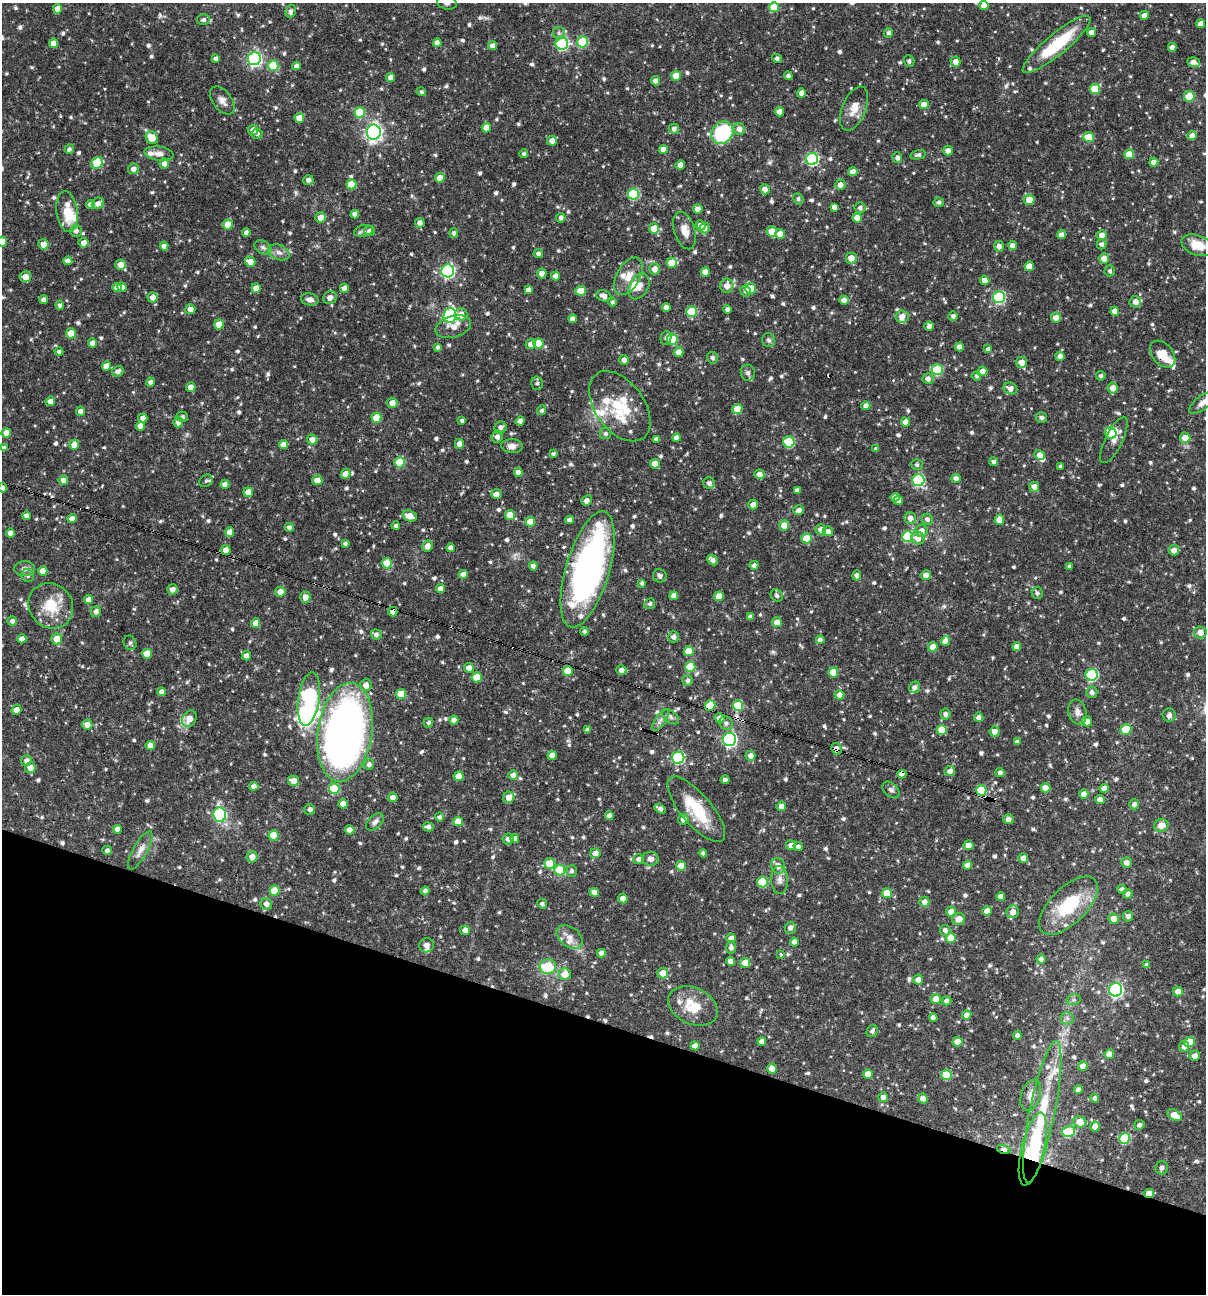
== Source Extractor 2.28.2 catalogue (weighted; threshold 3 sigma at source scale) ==
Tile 15 of 4 x 4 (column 3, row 4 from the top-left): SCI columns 2656-3859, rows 1-1292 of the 5187 x 5168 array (HDU 1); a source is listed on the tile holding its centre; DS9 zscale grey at full resolution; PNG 1208 x 1296 px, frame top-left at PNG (2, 3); each listed source drawn as its Kron ellipse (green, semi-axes under 4 px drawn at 4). Shown black and unused: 21% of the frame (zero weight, under 3 of 4 exposures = <1% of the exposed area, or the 3 px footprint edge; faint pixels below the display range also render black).
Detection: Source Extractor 2.28.2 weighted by HDU 2 'WHT'; one run over the whole footprint, this tile lists its part. Background 0.0707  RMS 0.0036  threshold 0.0161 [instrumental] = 3 sigma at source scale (4.5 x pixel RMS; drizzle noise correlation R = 1.50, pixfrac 1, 0.05/0.05 arcsec/px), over >= 5 px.
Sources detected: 871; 1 inside a brighter object's white glare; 13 cosmic-ray / hot-pixel residue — neither listed nor drawn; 25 inside a brighter listed object's ellipse — not listed separately; of the other 832, all 500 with FLUX_AUTO >= 0.837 (the completeness limit of this list) listed and drawn (332 fainter detections not listed), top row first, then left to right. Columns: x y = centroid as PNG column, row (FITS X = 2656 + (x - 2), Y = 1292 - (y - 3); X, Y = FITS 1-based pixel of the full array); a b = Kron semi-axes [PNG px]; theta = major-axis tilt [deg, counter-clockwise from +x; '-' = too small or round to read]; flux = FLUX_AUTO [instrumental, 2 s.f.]
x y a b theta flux
447 3 10 7 -15 1.6
984 6 4 4 - 3.5
774 7 5 5 - 7.3
58 9 5 4 - 3.3
291 11 6 5 - 1.2
1144 15 4 4 - 2.2
203 20 6 5 - 1.2
1201 24 4 4 - 2.4
1091 32 4 4 - 2.5
559 33 6 6 - 0.97
889 33 5 4 - 1
582 42 5 5 - 18
53 43 4 4 - 2.6
437 43 4 4 - 2.2
562 44 6 6 - 37
1057 44 43 10 39 20
493 46 4 4 - 1.7
1172 47 4 4 - 2
777 58 5 4 - 1.1
216 59 4 4 - 1.4
254 59 6 6 - 72
909 61 6 5 - 0.89
955 62 5 5 - 2.5
1194 62 6 4 -18 2.2
273 66 5 5 - 10
296 66 4 4 - 1.3
676 76 5 5 - 5.6
788 76 4 4 - 1.1
391 78 4 4 - 2.6
655 81 4 4 - 1.4
1095 89 5 5 - 10
421 92 5 4 - 0.86
801 93 4 4 - 1.9
1189 96 5 5 - 12
222 100 16 9 -52 2.4
924 105 5 4 - 3.3
854 108 23 12 67 4.6
360 112 5 5 - 13
780 112 4 4 - 2.4
299 118 5 4 - 4.8
486 128 5 4 - 3.7
674 129 5 5 - 1.6
739 129 6 5 - 1.9
253 130 5 5 - 2.5
374 132 7 7 - 130
722 133 12 10 48 26
257 134 5 5 - 0.99
1192 135 4 4 - 2.2
1088 137 5 5 - 8
152 138 6 6 - 5.1
552 141 5 5 - 2.2
69 149 5 4 - 1.1
663 149 4 4 - 3.1
948 151 5 5 - 1.8
159 154 15 7 -8 2.2
524 154 4 4 - 0.93
1129 154 5 5 - 7.2
918 155 8 4 13 0.87
897 157 5 5 - 1.3
812 159 6 6 - 44
1154 162 4 4 - 2.4
97 163 6 5 - 12
164 164 5 5 - 2.1
680 165 5 4 - 2.1
133 169 5 5 - 1.9
853 172 4 4 - 2.5
440 178 5 4 - 4.2
308 180 5 5 - 1.6
351 184 5 5 - 7.9
840 185 5 5 - 2
765 189 5 4 - 1.9
633 194 5 5 - 24
798 199 6 5 - 0.86
1029 200 5 5 - 4.2
939 202 5 5 - 0.92
98 203 6 5 - 1.8
91 205 4 4 - 2.4
834 207 4 4 - 1.7
860 208 5 5 - 1.3
698 209 4 4 - 2.6
67 212 21 10 -82 8.1
355 214 4 4 - 1.9
320 218 5 5 - 2.5
561 218 5 4 - 1.2
857 218 5 4 - 3.8
420 223 5 4 - 1.8
228 225 5 5 - 8.1
701 225 5 5 - 2.7
654 228 5 5 - 6
705 228 5 5 - 1.5
76 231 6 6 - 1.3
363 231 9 5 12 1.1
370 231 5 5 - 1.5
685 231 19 10 -73 3.9
772 231 5 5 - 5
246 232 4 4 - 1.2
454 233 5 4 - 0.95
780 234 5 5 - 3.1
1062 235 4 4 - 2.8
1102 235 5 4 - 2.5
2 242 5 5 - 5.8
84 243 5 5 - 2.2
43 244 5 5 - 2.6
1102 244 5 5 - 1.1
1013 245 4 4 - 2
1198 245 17 10 -19 6.3
164 246 4 4 - 2.2
999 246 5 5 - 1.5
263 247 9 6 -34 1.2
279 252 11 7 -22 1.9
538 254 4 4 - 1.1
851 258 5 5 - 3.4
1104 259 5 5 - 3.8
68 261 4 4 - 1.9
250 262 5 5 - 3.4
672 263 5 5 - 6.3
121 265 5 5 - 3.4
1029 266 5 4 - 4.5
655 269 6 5 - 2.4
448 271 6 6 - 55
1110 271 5 5 - 0.93
705 272 4 4 - 3.3
542 273 5 4 - 2.5
556 276 4 4 - 2.1
628 276 20 11 61 4.7
25 277 6 5 - 2.7
985 280 5 4 - 2.3
639 286 14 9 61 2.9
727 286 7 6 - 3
122 287 5 4 - 2.5
117 288 4 4 - 2.6
256 288 5 4 - 2.8
344 288 4 4 - 2.3
751 289 5 5 - 5.7
528 290 4 4 - 2
581 291 5 5 - 6.7
745 291 5 5 - 1.1
604 296 8 5 -19 2.1
153 297 5 5 - 2.3
999 297 6 6 - 33
330 298 7 6 - 2.4
44 299 4 4 - 1.5
310 300 9 6 -12 1.8
844 300 4 4 - 2.3
612 302 4 4 - 0.87
1135 302 6 6 - 2.4
60 305 4 4 - 1.1
666 307 4 4 - 2.6
190 309 5 5 - 2.6
728 309 4 4 - 1.5
1115 311 4 4 - 2.3
691 312 5 5 - 13
461 314 6 6 - 3.2
450 315 7 6 - 50
953 316 4 4 - 1.2
902 317 6 6 - 2.4
1056 318 5 5 - 2.4
573 319 4 4 - 2.3
219 324 5 5 - 5.5
929 326 4 4 - 1.4
453 327 18 10 16 4.2
71 334 5 5 - 7
666 338 7 5 75 1
672 339 6 5 - 8.5
769 340 7 6 - 0.85
92 343 4 4 - 2.2
538 343 5 5 - 8
531 344 5 5 - 2.5
437 347 4 3 - 0.87
959 347 4 4 - 2.2
988 349 4 4 - 1.6
59 352 4 4 - 0.88
679 352 5 4 - 3.1
1162 354 15 10 -49 6.2
1060 356 5 4 - 1.8
712 358 6 5 - 1.1
624 360 5 5 - 1.3
1021 362 6 5 - 2.9
106 366 5 4 - 3.2
937 370 5 5 - 19
118 371 6 5 - 1.5
982 371 5 5 - 2.6
748 373 8 7 - 1.1
977 376 5 4 - 1
1101 376 4 4 - 0.96
928 379 5 5 - 1.6
150 382 4 4 - 1.3
537 383 7 5 -77 0.84
191 387 5 4 - 2.7
1010 388 7 5 -23 2.2
1113 388 5 5 - 3
50 401 5 4 - 2.2
1203 402 16 6 38 2.2
392 403 5 5 - 2.7
620 406 40 24 -54 17
866 406 4 4 - 1.9
737 409 5 5 - 6.4
542 410 5 4 - 0.91
80 411 4 4 - 1.6
182 417 6 5 - 0.89
143 418 4 4 - 1.6
376 418 5 5 - 7.4
1041 418 5 5 - 1
462 421 4 3 - 0.94
520 421 5 4 - 1.5
178 422 5 5 - 1.8
905 422 4 4 - 2.4
140 426 4 4 - 2.5
500 428 6 6 - 1.6
6 433 5 4 - 2.8
1111 433 6 5 - 8.6
606 434 6 5 - 0.88
497 437 6 5 - 1.8
676 438 4 4 - 2.2
1185 438 5 5 - 3.8
657 439 4 4 - 1.3
312 440 5 5 - 2.2
1114 440 25 8 64 3.2
789 442 5 5 - 19
459 444 5 4 - 2.6
74 445 5 4 - 3.6
283 445 4 4 - 2.6
512 446 11 7 -1 2.5
3 448 4 4 - 1.2
876 449 4 4 - 0.87
553 454 4 4 - 0.84
1040 455 5 4 - 2.7
399 462 5 5 - 11
994 462 4 4 - 0.99
655 464 5 4 - 2.8
917 465 6 5 - 0.88
1061 467 3 3 - 0.97
518 473 4 4 - 2.3
346 474 5 4 - 3.6
759 474 5 5 - 2.5
956 478 4 4 - 1.6
63 480 5 4 - 2.1
317 480 5 5 - 3.2
918 480 6 6 - 34
206 481 7 6 - 0.92
709 483 6 5 - 1.7
225 484 4 4 - 1.9
1034 487 5 4 - 2.2
3 488 4 4 - 1
797 490 4 4 - 1.6
248 492 5 4 - 3
496 494 5 5 - 1.6
895 497 4 4 - 2.5
587 500 5 4 - 1.5
898 500 5 4 - 2.3
753 504 5 4 - 2.3
799 510 5 4 - 1.7
510 515 5 5 - 6.4
26 516 4 4 - 1.2
410 516 7 5 -21 3.5
910 518 6 6 - 1.7
72 519 4 4 - 2.2
927 519 6 5 - 1.2
570 520 4 4 - 1.8
999 520 5 4 - 3.5
530 522 5 5 - 6
784 525 5 5 - 4.5
396 526 4 4 - 0.92
289 527 4 4 - 1.3
821 530 5 5 - 1.9
828 531 5 5 - 1.7
921 531 6 6 - 2.5
230 532 5 4 - 3
10 533 4 4 - 2.4
908 536 5 5 - 20
806 538 5 5 - 7
918 538 7 6 - 3.2
345 543 4 4 - 0.87
427 546 5 5 - 2.3
451 548 4 4 - 2.6
226 550 5 4 - 3.5
1174 550 5 5 - 2.3
712 560 6 4 -42 1.5
387 563 5 5 - 7.4
754 565 4 4 - 1.3
533 566 4 4 - 1.4
1069 566 4 3 - 0.88
25 569 10 7 1 1.5
588 569 60 21 73 130
43 571 5 4 - 3.7
463 574 4 4 - 2.2
857 575 5 4 - 1.3
926 575 5 5 - 2.4
28 576 6 6 - 0.9
660 576 7 6 - 1
642 583 4 4 - 0.85
172 589 5 5 - 1.9
440 589 4 4 - 2.2
280 592 5 5 - 2.9
1037 593 6 5 - 1
777 595 7 5 -48 1
674 596 4 4 - 2.3
719 596 5 5 - 5.2
305 597 5 5 - 2.4
88 600 4 4 - 2.6
650 604 5 5 - 0.94
51 606 24 21 -51 10
96 611 5 5 - 1.6
393 612 4 4 - 2.1
750 617 4 4 - 1.4
12 621 5 4 - 1.1
777 622 5 5 - 2.7
256 623 5 4 - 3.6
585 631 4 4 - 0.85
1200 632 6 6 - 2.7
376 635 5 5 - 1.3
674 637 5 5 - 1.6
22 639 4 4 - 2.3
57 639 5 5 - 4.7
820 640 4 4 - 2.1
945 641 5 4 - 2.9
130 643 7 6 - 0.95
933 647 5 4 - 4.1
1017 647 4 4 - 2.6
689 651 5 5 - 7.1
147 654 5 5 - 7.6
246 656 4 4 - 2.3
690 667 5 5 - 12
469 668 5 5 - 2.4
621 670 5 5 - 1.8
568 671 5 5 - 7
833 672 5 5 - 7.2
1092 675 6 6 - 37
477 677 5 5 - 5.9
688 681 5 5 - 1.1
366 685 6 5 - 2.4
915 687 6 5 - 1.6
162 692 4 4 - 1.9
1092 692 6 5 - 1.2
401 694 5 5 - 8
839 695 5 4 - 2.2
309 699 27 10 81 76
710 705 5 5 - 8.8
738 705 5 5 - 11
16 710 5 4 - 2.4
1077 712 13 9 -74 2.3
945 714 5 5 - 1.3
1169 715 7 6 - 1.2
671 717 10 6 -38 1.2
979 717 5 4 - 1.5
720 718 5 5 - 2.8
189 719 8 7 - 3.7
454 720 4 4 - 2.1
660 720 12 5 55 1.5
1087 721 5 5 - 2.5
428 723 5 4 - 0.96
726 723 7 6 - 1.2
87 724 5 5 - 2.4
1126 729 5 5 - 12
588 730 4 4 - 1.3
942 730 5 5 - 5.9
995 731 5 5 - 2.4
345 732 50 27 81 230
729 739 6 6 - 70
1017 742 4 4 - 1.2
150 746 4 4 - 2.3
837 749 6 5 - 2.2
552 755 4 4 - 2.7
750 756 5 5 - 2.1
678 758 6 6 - 38
26 761 5 5 - 1.5
369 764 5 5 - 1.2
30 768 5 5 - 3.1
950 771 5 5 - 1.9
1000 773 5 4 - 1.1
902 774 4 4 - 2
513 775 5 5 - 1.9
459 776 5 5 - 5.6
725 780 4 4 - 1.1
294 781 5 5 - 3
254 786 5 4 - 1.6
1045 788 5 4 - 3.8
1104 788 5 4 - 2.3
334 789 5 5 - 18
891 790 10 6 -43 1.2
981 790 5 5 - 13
1084 794 5 4 - 2.7
393 797 4 4 - 2.2
509 797 6 5 - 3.3
1100 799 5 4 - 2.2
343 804 4 4 - 2.7
1134 804 5 5 - 1.4
781 806 5 4 - 2.4
310 809 5 5 - 1.3
660 809 6 4 -31 1.4
696 809 41 15 -50 15
220 815 7 6 - 36
609 816 4 4 - 2.5
439 817 4 4 - 0.93
683 819 5 5 - 1.9
1008 819 5 5 - 1.8
458 821 5 5 - 4.6
375 822 10 6 45 1.4
1161 825 7 6 - 3.3
428 827 5 4 - 1.3
117 829 4 4 - 2.5
349 830 5 4 - 2.3
274 835 5 5 - 9.4
515 838 4 4 - 2
508 839 5 5 - 1.5
791 845 5 5 - 2.2
968 845 5 4 - 1.9
798 846 4 4 - 1.2
107 850 5 4 - 1.1
140 850 21 7 61 2.6
595 853 5 5 - 2.4
703 853 4 4 - 0.9
252 857 5 5 - 2.8
1023 858 5 4 - 2.3
638 859 5 5 - 1.5
650 859 8 7 - 2.1
1127 862 5 5 - 1.9
549 863 5 5 - 6.2
967 865 4 4 - 2.4
681 866 5 5 - 5.2
778 866 8 6 -73 2.5
560 870 5 5 - 16
572 871 6 5 - 0.91
780 880 14 8 -89 2.1
762 882 5 5 - 15
1122 889 5 4 - 1.1
274 891 5 5 - 8.3
425 891 4 4 - 1.3
594 892 5 4 - 2.6
887 893 5 5 - 6.1
1128 894 5 4 - 1.3
1001 896 4 4 - 1.8
623 898 5 4 - 2.4
924 902 5 5 - 2.2
266 904 6 5 - 2.2
542 904 5 4 - 0.86
1068 906 37 18 45 20
987 911 5 4 - 3.1
951 912 5 5 - 2.3
1013 912 6 6 - 2.7
1128 916 5 5 - 1.1
959 919 6 6 - 2.5
1114 919 5 5 - 3.3
790 928 6 5 - 1.7
465 930 5 5 - 2.3
945 930 5 5 - 1.4
570 937 15 9 -38 3
731 938 4 4 - 2.1
951 938 5 5 - 5.9
794 942 4 4 - 1.5
426 945 7 7 - 1.4
731 948 6 5 - 1.3
601 953 4 4 - 2
781 954 4 4 - 0.91
1041 959 4 4 - 1.2
731 961 4 4 - 2.4
745 963 5 5 - 3.5
1147 965 4 3 - 0.85
548 967 8 7 - 12
663 973 5 5 - 4
565 974 6 6 - 4.1
918 980 5 5 - 2.3
1116 990 7 6 - 70
1178 991 5 5 - 2.6
936 999 5 5 - 4.6
1073 1000 7 5 13 0.94
947 1001 5 4 - 1.5
693 1006 26 18 -25 9
967 1015 5 4 - 2.3
933 1017 4 4 - 1.6
1067 1018 6 6 - 1.1
872 1031 6 5 - 0.99
1017 1035 4 4 - 1.4
762 1041 4 4 - 2.3
958 1042 5 5 - 3
1190 1042 5 5 - 7.9
695 1046 4 4 - 2.3
1184 1047 5 5 - 1.7
1109 1054 5 4 - 3.3
1195 1056 5 5 - 2.1
1083 1066 5 4 - 2.4
772 1069 5 5 - 3.3
868 1074 5 4 - 4
946 1075 5 5 - 9.3
1078 1089 4 4 - 1.2
1031 1095 16 9 72 2.9
883 1097 5 5 - 1.6
923 1098 5 5 - 2.3
1095 1098 5 4 - 0.98
1042 1112 72 13 79 25
1175 1115 8 5 -28 5.2
1080 1122 7 5 -12 4.9
1139 1125 5 5 - 1
1095 1127 5 4 - 2.8
1069 1131 7 5 16 9
1125 1138 5 5 - 17
1004 1149 7 4 -13 2.4
1033 1149 37 11 76 37
1162 1168 6 6 - 1.6
1149 1193 5 4 - 2.7
Overlapping masked pixels (flux is a lower limit): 13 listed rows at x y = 1057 44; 1162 354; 226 550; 588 569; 393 612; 710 705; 345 732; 837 749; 902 774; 981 790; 1004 1149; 1033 1149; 1149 1193
Isophote crosses this tile's border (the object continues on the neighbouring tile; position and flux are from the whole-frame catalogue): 5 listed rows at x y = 447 3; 2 242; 1203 402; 3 448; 3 488